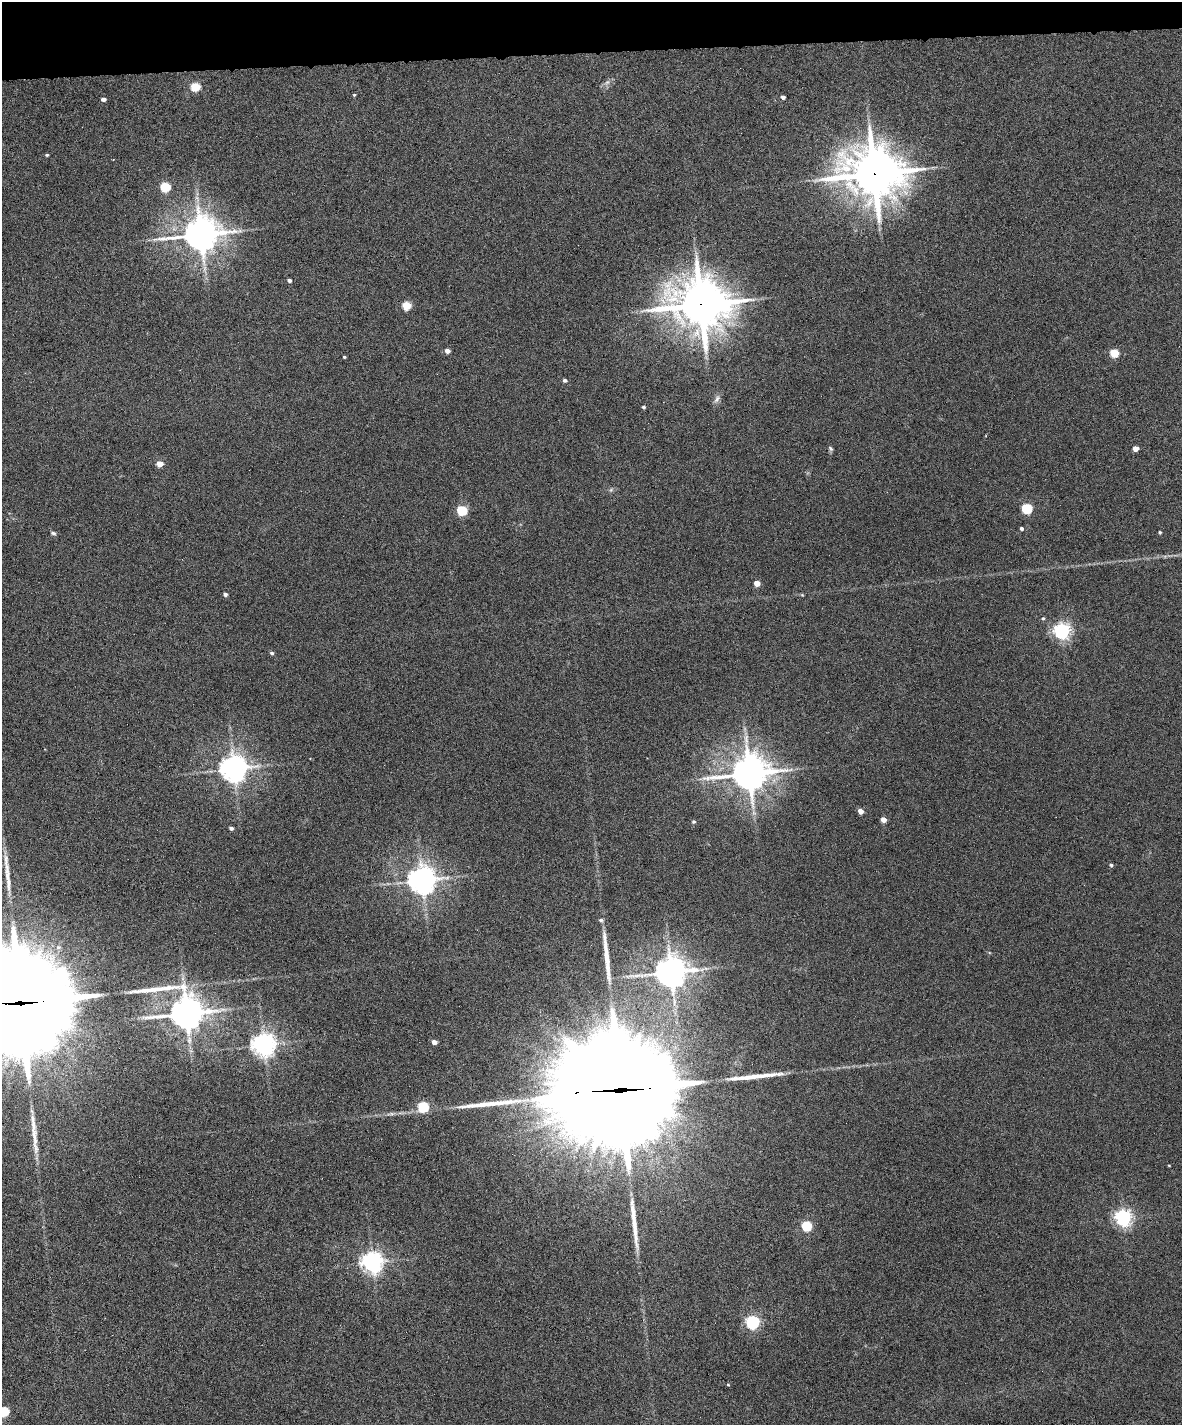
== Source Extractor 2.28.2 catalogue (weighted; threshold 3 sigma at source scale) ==
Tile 3 of 4 x 3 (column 3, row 1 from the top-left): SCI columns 2359-3538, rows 2983-4405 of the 4717 x 4648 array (HDU 1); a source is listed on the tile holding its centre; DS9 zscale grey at full resolution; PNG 1184 x 1427 px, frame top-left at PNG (2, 2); no overlay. Shown black and unused: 4% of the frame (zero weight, under 6 of 12 exposures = <1% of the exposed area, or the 3 px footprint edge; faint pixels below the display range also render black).
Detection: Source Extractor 2.28.2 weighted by HDU 2 'WHT'; one run over the whole footprint, this tile lists its part. Background 0.0853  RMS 0.0036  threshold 0.0149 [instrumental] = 3 sigma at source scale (4.09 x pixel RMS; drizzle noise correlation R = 1.36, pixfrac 0.8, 0.05/0.05 arcsec/px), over >= 5 px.
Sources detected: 63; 5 long thin detections or spike segments (spike, bleed or trail) — not listed; the other 58 listed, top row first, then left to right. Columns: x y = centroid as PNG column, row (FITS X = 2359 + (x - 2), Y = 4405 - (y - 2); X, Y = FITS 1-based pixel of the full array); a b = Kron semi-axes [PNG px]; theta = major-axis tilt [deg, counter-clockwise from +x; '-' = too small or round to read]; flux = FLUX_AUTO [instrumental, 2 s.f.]
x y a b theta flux
607 82 10 6 40 1.3
195 87 5 5 - 14
354 95 4 3 - 0.37
783 97 4 4 - 1.1
103 99 4 4 - 1.2
47 155 4 3 - 0.48
874 174 20 17 -10 1500
165 187 6 5 - 23
201 234 12 10 9 780
289 280 4 4 - 1.1
701 305 18 16 -10 1400
407 306 5 5 - 13
447 351 5 4 - 1.9
1114 353 5 5 - 13
344 357 3 3 - 0.4
565 380 5 4 - 0.81
717 399 13 7 62 1.4
643 407 4 4 - 0.57
830 448 7 5 -47 0.63
1136 449 4 4 - 3.4
160 464 5 4 - 5
611 490 7 5 45 0.66
1027 508 5 5 - 26
462 510 5 5 - 24
1022 528 4 4 - 0.7
1160 532 5 4 - 0.43
53 533 7 4 -28 0.71
757 583 4 4 - 4.1
225 594 4 4 - 0.96
802 595 5 4 - 0.32
1043 618 5 4 - 0.46
1062 631 6 6 - 130
272 653 5 4 - 0.66
234 768 8 8 - 460
749 773 13 11 10 800
861 811 4 4 - 2.9
883 820 4 4 - 2.9
694 822 5 5 - 0.61
231 828 4 3 - 0.91
1111 865 5 4 - 0.65
422 880 8 8 - 490
8 884 22 6 -90 2.6
601 920 6 4 -9 0.61
671 972 10 9 - 600
20 1003 44 29 0 13000
186 1013 15 10 -28 780
434 1042 4 4 - 2.3
264 1044 7 7 - 310
619 1090 52 31 2 16000
423 1107 6 5 - 27
391 1114 14 4 7 1.3
1169 1165 4 2 - 0.26
1123 1218 6 6 - 130
807 1226 5 5 - 24
372 1262 7 7 - 210
753 1322 6 6 - 74
728 1385 4 4 - 0.32
4 1411 5 5 - 22
Overlapping masked pixels (flux is a lower limit): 4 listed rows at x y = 874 174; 701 305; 20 1003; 619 1090
Isophote crosses this tile's border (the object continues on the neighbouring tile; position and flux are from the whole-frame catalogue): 2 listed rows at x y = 20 1003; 4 1411